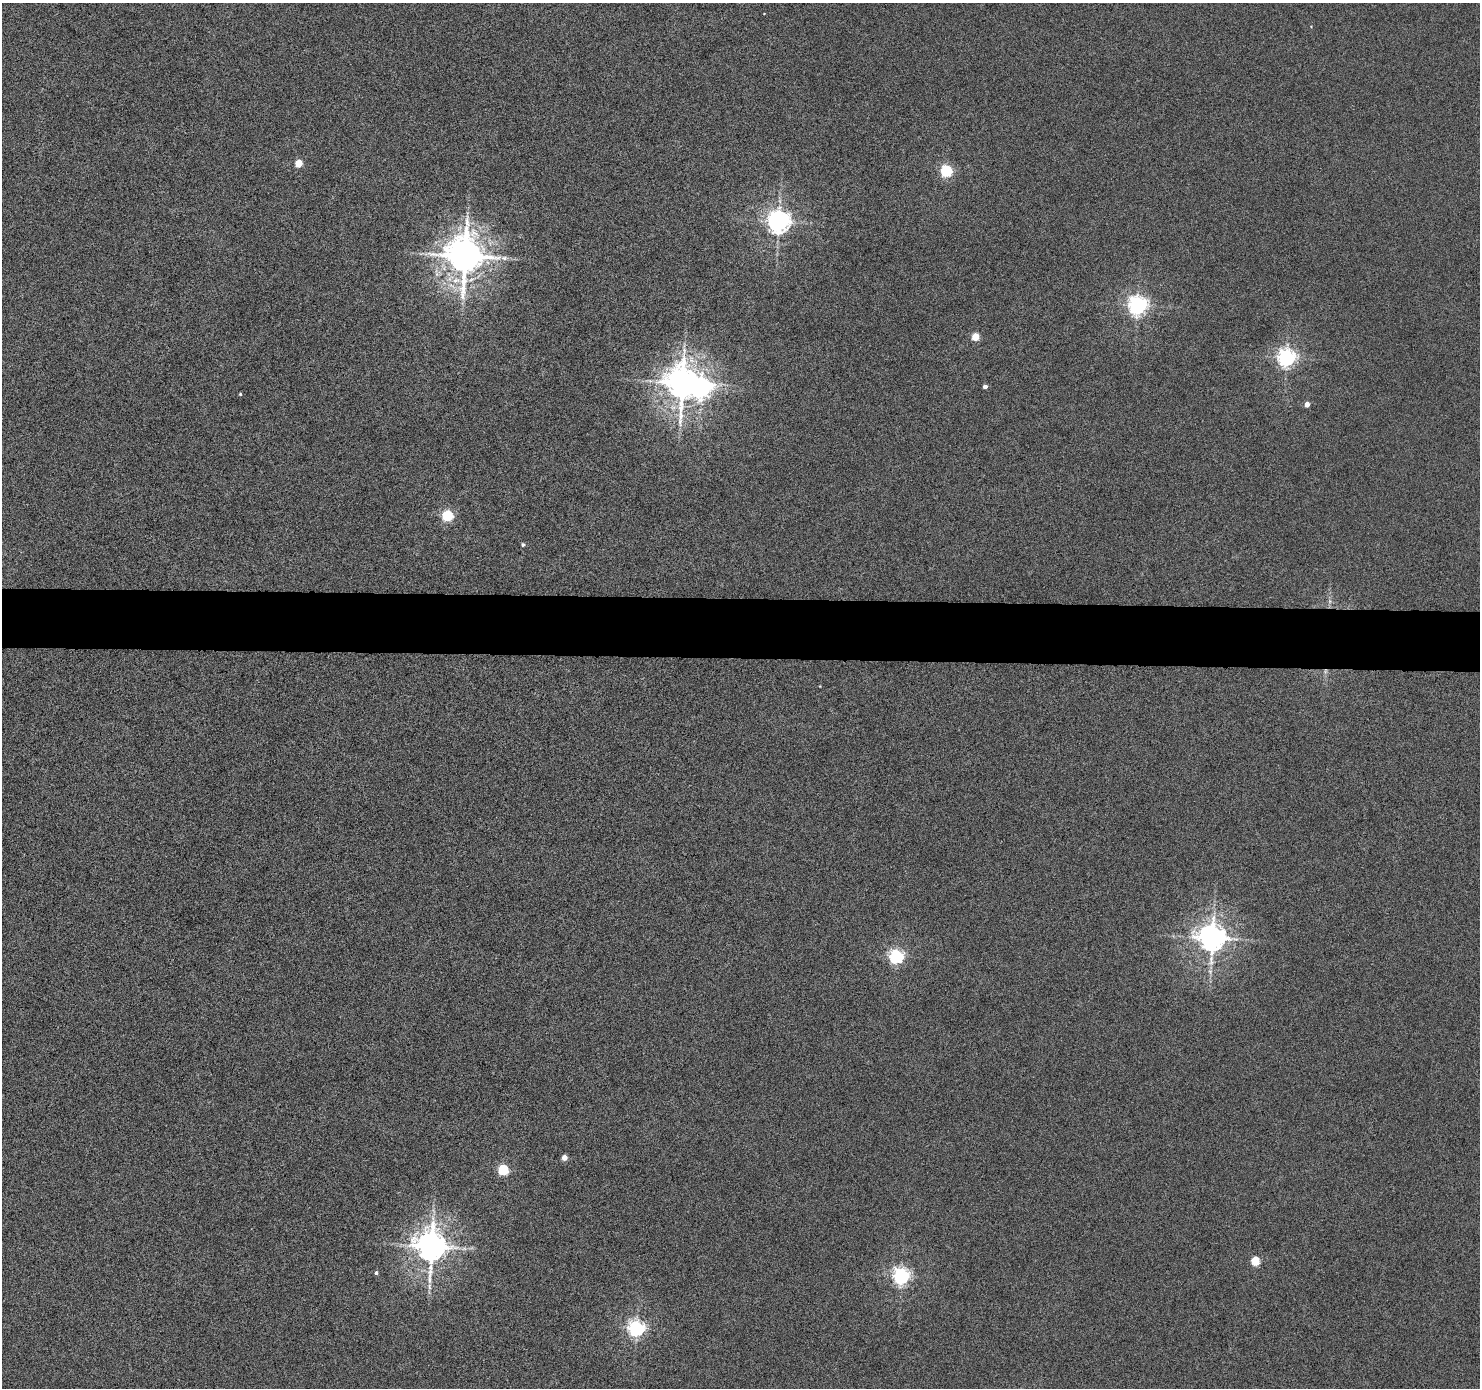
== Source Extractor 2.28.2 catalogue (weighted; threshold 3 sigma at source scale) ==
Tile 5 of 3 x 3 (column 2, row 2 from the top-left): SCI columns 1480-2957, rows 1485-2870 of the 4438 x 4453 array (HDU 1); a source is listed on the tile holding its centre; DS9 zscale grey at full resolution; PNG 1482 x 1390 px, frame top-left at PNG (2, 3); no overlay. Shown black and unused: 4% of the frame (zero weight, under 4 of 8 exposures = <1% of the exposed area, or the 3 px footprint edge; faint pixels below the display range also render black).
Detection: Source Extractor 2.28.2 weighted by HDU 2 'WHT'; one run over the whole footprint, this tile lists its part. Background 7.24e-04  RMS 0.0037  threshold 0.0153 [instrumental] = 3 sigma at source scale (4.09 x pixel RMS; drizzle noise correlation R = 1.36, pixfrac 0.8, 0.05/0.05 arcsec/px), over >= 5 px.
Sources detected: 27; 1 inside a brighter object's white glare — not listed; the other 26 listed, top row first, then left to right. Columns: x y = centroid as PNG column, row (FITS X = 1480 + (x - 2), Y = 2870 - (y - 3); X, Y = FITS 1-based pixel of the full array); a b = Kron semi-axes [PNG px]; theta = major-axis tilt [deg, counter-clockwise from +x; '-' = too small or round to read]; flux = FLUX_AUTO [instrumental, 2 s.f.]
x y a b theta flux
298 163 5 4 - 8.4
946 171 5 5 - 48
779 221 7 7 - 280
465 256 11 10 - 1000
504 258 10 6 -1 1.4
1137 305 7 6 - 180
975 337 5 4 - 8.6
1286 358 6 6 - 160
682 383 11 8 88 720
985 386 4 4 - 1.4
240 394 4 3 - 0.35
1307 404 4 4 - 2.7
447 515 5 5 - 39
523 545 4 4 - 0.57
1325 671 7 4 72 0.69
1212 938 8 8 - 490
896 956 6 6 - 85
1210 971 8 5 -78 1
564 1157 4 4 - 3.1
503 1170 5 5 - 33
431 1247 10 9 - 660
1255 1261 5 5 - 15
376 1273 5 4 - 0.67
901 1276 6 6 - 130
429 1286 8 5 -84 1.1
636 1328 6 6 - 120
Overlapping masked pixels (flux is a lower limit): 1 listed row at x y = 1325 671